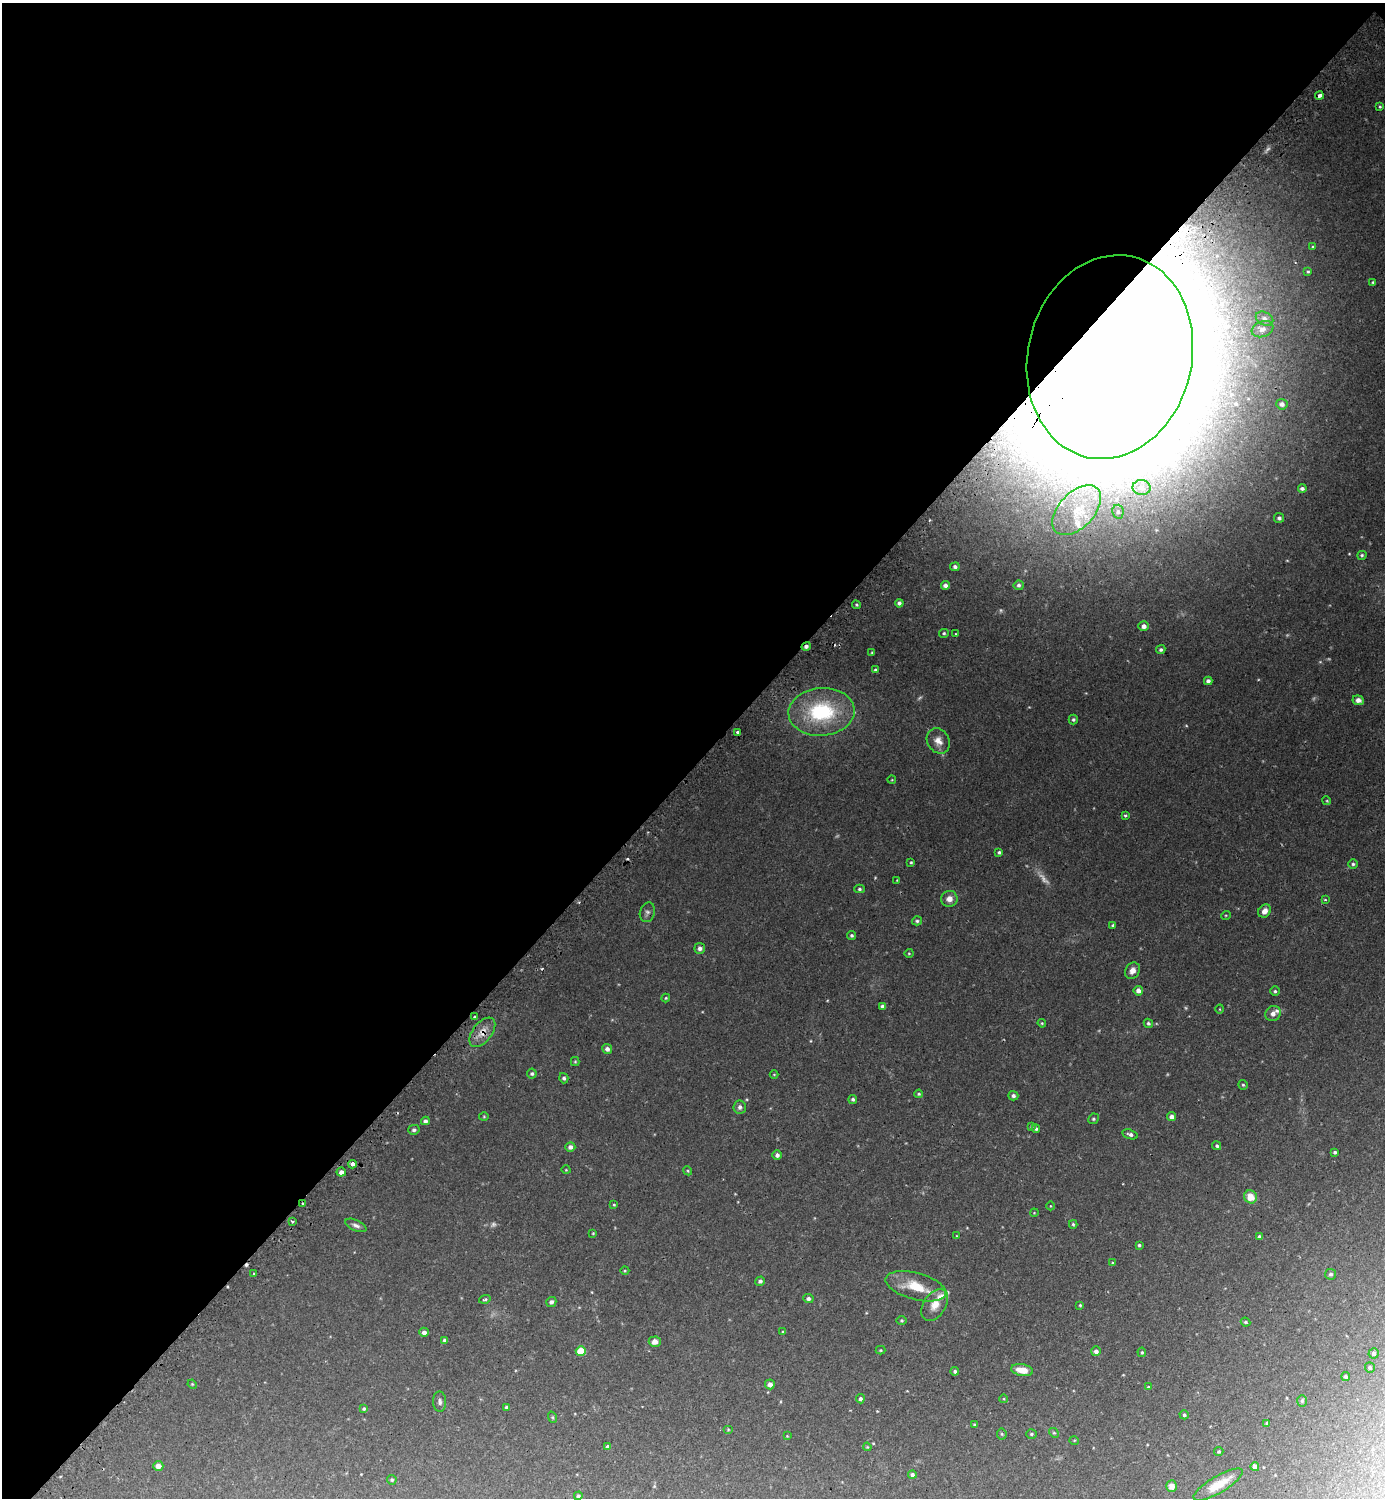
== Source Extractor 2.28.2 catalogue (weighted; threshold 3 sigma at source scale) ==
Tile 2 of 4 x 4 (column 2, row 1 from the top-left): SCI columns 1559-2941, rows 4508-6003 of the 6025 x 6022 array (HDU 1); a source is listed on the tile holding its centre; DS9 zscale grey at full resolution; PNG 1387 x 1500 px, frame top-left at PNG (2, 3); each listed source drawn as its Kron ellipse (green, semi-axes under 4 px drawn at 4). Shown black and unused: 51% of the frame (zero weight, under 2 of 3 exposures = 3% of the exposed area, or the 3 px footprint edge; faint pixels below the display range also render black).
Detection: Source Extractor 2.28.2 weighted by HDU 2 'WHT'; one run over the whole footprint, this tile lists its part. Background 0.0441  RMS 0.0046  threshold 0.0207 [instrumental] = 3 sigma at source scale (4.5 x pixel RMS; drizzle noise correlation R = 1.50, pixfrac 1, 0.05/0.05 arcsec/px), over >= 5 px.
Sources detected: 172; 8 too faint to see at this stretch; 2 inside a brighter object's white glare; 3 cosmic-ray / hot-pixel residue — neither listed nor drawn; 4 inside a brighter listed object's ellipse — not listed separately; the other 155 listed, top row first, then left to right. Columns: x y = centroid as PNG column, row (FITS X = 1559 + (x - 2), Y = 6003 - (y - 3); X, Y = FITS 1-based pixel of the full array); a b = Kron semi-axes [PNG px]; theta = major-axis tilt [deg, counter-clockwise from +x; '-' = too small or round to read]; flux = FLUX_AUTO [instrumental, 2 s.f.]
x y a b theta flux
1319 95 4 4 - 1.7
1380 107 3 3 - 0.88
1313 247 4 3 - 0.46
1308 271 3 3 - 0.46
1373 282 4 3 - 0.57
1265 319 9 6 -25 1.7
1262 329 11 7 20 2.2
1110 357 103 82 77 5100
1282 404 5 5 - 1.6
1142 488 9 7 -2 2.2
1302 488 4 3 - 1.2
1077 510 30 17 47 18
1118 512 7 5 -77 1.1
1279 518 5 5 - 1
1362 555 5 4 - 0.76
955 567 5 4 - 1
945 585 4 4 - 1.7
1019 585 5 5 - 1
899 603 4 4 - 1.5
856 605 4 3 - 0.58
1144 626 5 5 - 2.2
944 633 5 4 - 0.66
955 634 4 3 - 0.36
806 646 5 4 - 1.5
1161 650 5 4 - 0.85
872 652 3 3 - 0.42
875 670 4 4 - 0.79
1208 681 4 4 - 1.3
1358 700 6 5 - 1.9
821 712 33 24 5 39
1073 720 5 4 - 0.78
738 732 3 3 - 1.6
938 741 13 11 -55 3.9
892 780 4 3 - 0.3
1327 801 4 3 - 0.42
1125 816 3 3 - 1.4
999 852 4 4 - 0.87
911 862 3 3 - 0.52
1353 864 4 4 - 0.81
897 880 3 3 - 0.31
859 889 5 4 - 0.77
949 899 8 8 - 2.9
1325 900 4 2 - 0.48
1265 911 7 6 - 2.8
647 912 10 7 73 1.5
1226 915 5 3 - 0.38
917 921 5 4 - 0.78
1113 925 4 3 - 0.7
852 935 4 3 - 0.78
700 948 5 5 - 1.5
909 953 4 4 - 0.49
1132 971 8 7 - 2.8
1138 991 5 4 - 2.3
1275 991 4 4 - 0.78
666 998 4 4 - 0.45
882 1006 4 4 - 1.1
1220 1009 4 3 - 0.34
1273 1014 8 7 - 2.3
475 1017 3 3 - 1.2
1042 1023 4 4 - 0.45
1148 1023 5 4 - 0.79
482 1032 17 9 52 4.7
607 1049 5 5 - 1.8
575 1062 4 4 - 0.45
532 1074 5 5 - 0.83
774 1074 4 3 - 0.33
564 1078 5 4 - 0.93
1243 1085 5 4 - 0.63
919 1094 4 4 - 0.59
1013 1096 5 4 - 1.2
853 1099 4 4 - 0.84
740 1107 6 6 - 1.4
484 1117 5 3 - 0.41
1172 1117 4 4 - 2
1093 1119 5 5 - 0.73
425 1121 4 4 - 1.1
1031 1127 4 3 - 0.7
1036 1129 4 3 - 0.78
414 1130 6 5 - 1.1
1130 1134 8 4 -16 1.5
1217 1146 5 4 - 0.77
570 1147 5 5 - 2
1335 1152 4 3 - 0.9
777 1155 5 4 - 1.5
352 1164 4 3 - 4.4
566 1170 4 3 - 0.35
688 1171 4 3 - 0.42
341 1172 4 4 - 2.1
1250 1197 7 6 - 6.6
303 1204 3 3 - 1.6
614 1205 3 3 - 0.45
1050 1206 4 3 - 0.32
1034 1213 4 3 - 0.35
292 1222 3 3 - 0.71
1073 1224 4 3 - 0.6
356 1225 11 5 -23 1.7
593 1233 3 3 - 0.38
957 1236 4 3 - 0.37
1259 1237 4 4 - 1.1
1139 1245 3 3 - 0.6
1112 1263 4 3 - 0.48
625 1271 4 3 - 0.39
254 1273 3 3 - 0.97
1331 1274 5 5 - 0.95
760 1281 5 4 - 1.2
916 1286 31 13 -15 12
808 1298 5 4 - 1.3
485 1299 6 4 17 0.64
551 1302 5 5 - 1.3
935 1305 18 11 57 5.5
1080 1305 3 3 - 0.53
902 1320 5 5 - 0.64
1246 1322 5 3 - 0.59
424 1332 5 4 - 1.8
783 1332 4 3 - 0.48
445 1340 4 4 - 1.3
655 1342 6 5 - 3.3
881 1350 5 4 - 0.49
581 1351 5 4 - 12
1096 1351 5 5 - 1.6
1142 1352 5 4 - 0.58
1374 1353 5 5 - 1.1
1370 1368 5 5 - 0.91
1022 1370 11 6 -11 5.5
955 1371 4 4 - 0.98
1346 1377 4 4 - 1.2
192 1384 5 4 - 0.42
770 1384 5 5 - 2.6
1148 1387 4 4 - 0.48
860 1399 4 4 - 1.4
1004 1399 4 3 - 0.35
1302 1401 6 5 - 0.74
440 1402 10 6 -88 1.4
506 1407 4 4 - 0.73
364 1409 4 4 - 0.64
1184 1415 5 4 - 0.76
552 1417 6 4 -71 0.54
1267 1423 4 4 - 0.62
975 1425 3 3 - 0.64
728 1430 5 3 - 0.39
1054 1433 5 4 - 0.62
1002 1434 5 5 - 0.64
1031 1434 5 4 - 0.6
787 1436 4 4 - 0.31
1074 1440 5 3 - 0.37
608 1447 4 3 - 1.1
867 1447 4 3 - 0.43
1219 1452 5 4 - 0.61
158 1466 5 5 - 2.8
1255 1467 4 4 - 3.5
912 1475 4 4 - 1.3
392 1480 5 4 - 0.66
1218 1485 28 8 31 9.6
1172 1486 6 5 - 2.9
578 1496 4 4 - 0.68
Overlapping masked pixels (flux is a lower limit): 5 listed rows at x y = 1319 95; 1110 357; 806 646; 482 1032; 303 1204